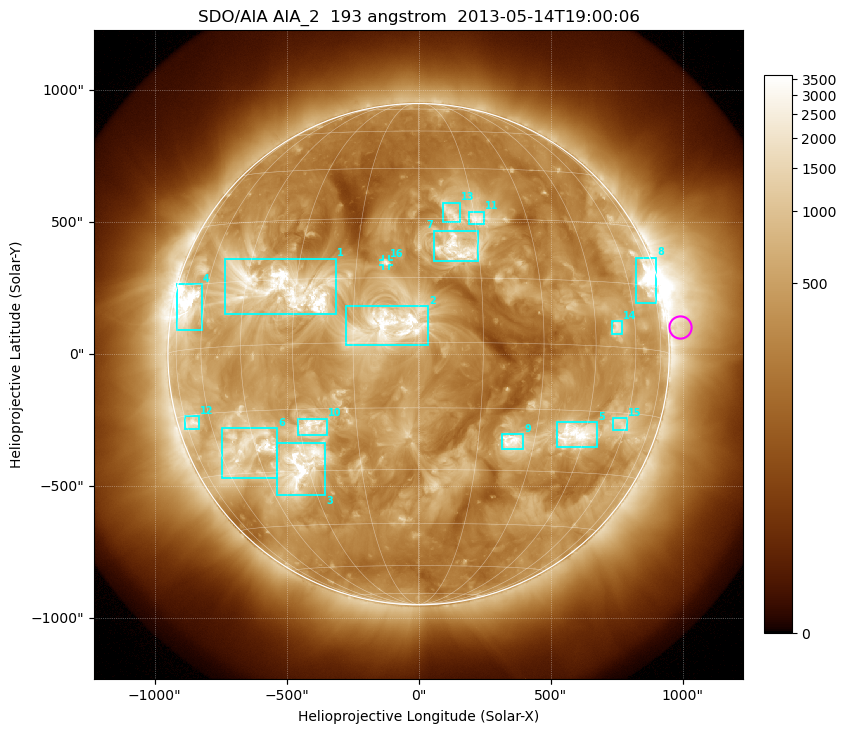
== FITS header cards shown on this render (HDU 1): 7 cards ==
TELESCOP= 'SDO/AIA'
INSTRUME= 'AIA_2'
WAVELNTH=                  193
WAVEUNIT= 'angstrom'
DATE-OBS= '2013-05-14T19:00:06.84'
CTYPE1  = 'HPLN-TAN'
CTYPE2  = 'HPLT-TAN'

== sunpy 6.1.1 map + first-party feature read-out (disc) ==
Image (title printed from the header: SDO/AIA AIA_2  193 angstrom  2013-05-14T19:00:06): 1024 x 1024 px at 2.4 arcsec/px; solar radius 950 arcsec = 396 px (full disc in frame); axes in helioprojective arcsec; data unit not stated in the header (colour bar unlabelled)
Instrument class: DISC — disc imager (sunpy class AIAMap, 193 A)
Bright regions (active regions / flare kernels): reference = the median radial profile (limb darkening/brightening removed); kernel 9 px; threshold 5 sigma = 1027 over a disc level ~379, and >= 1.15x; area >= 12 px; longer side >= 9 px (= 22 arcsec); searched inside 0.97 R_sun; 16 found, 16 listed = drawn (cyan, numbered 1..; 1 of them under ~33 arcsec drawn as corner ticks so the feature stays visible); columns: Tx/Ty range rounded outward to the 5 arcsec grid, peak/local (2 s.f.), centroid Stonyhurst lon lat
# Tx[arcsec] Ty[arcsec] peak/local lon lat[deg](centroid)
1 -735..-315 150..365 11 -34 +13
2 -275..35 30..185 8.2 -7 +4
3 -540..-350 -535..-335 12 -32 -29
4 -920..-820 90..265 16 -69 +10
5 520..680 -355..-255 11 +42 -21
6 -750..-535 -470..-280 6.5 -48 -24
7 60..225 350..470 6.8 +10 +22
8 825..900 195..365 13 +70 +16
9 315..395 -360..-300 7 +24 -23
10 -455..-345 -310..-245 6.8 -26 -19
11 190..250 490..540 6.2 +16 +30
12 -885..-830 -285..-235 6.2 -70 -17
13 90..155 500..575 4.6 +9 +31
14 735..770 75..125 5.9 +53 +4
15 735..790 -290..-240 4.6 +57 -17
16 -135..-110 335..360 5.3 -8 +19
Off-limb structures (1.02-1.3 R_sun): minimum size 162 px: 2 found; the strongest spans PA ~220..305 deg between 1.02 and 1.3 R_sun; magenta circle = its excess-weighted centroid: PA ~275 deg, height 1.05 R_sun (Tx ~990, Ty ~105 arcsec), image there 2.5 x the reference